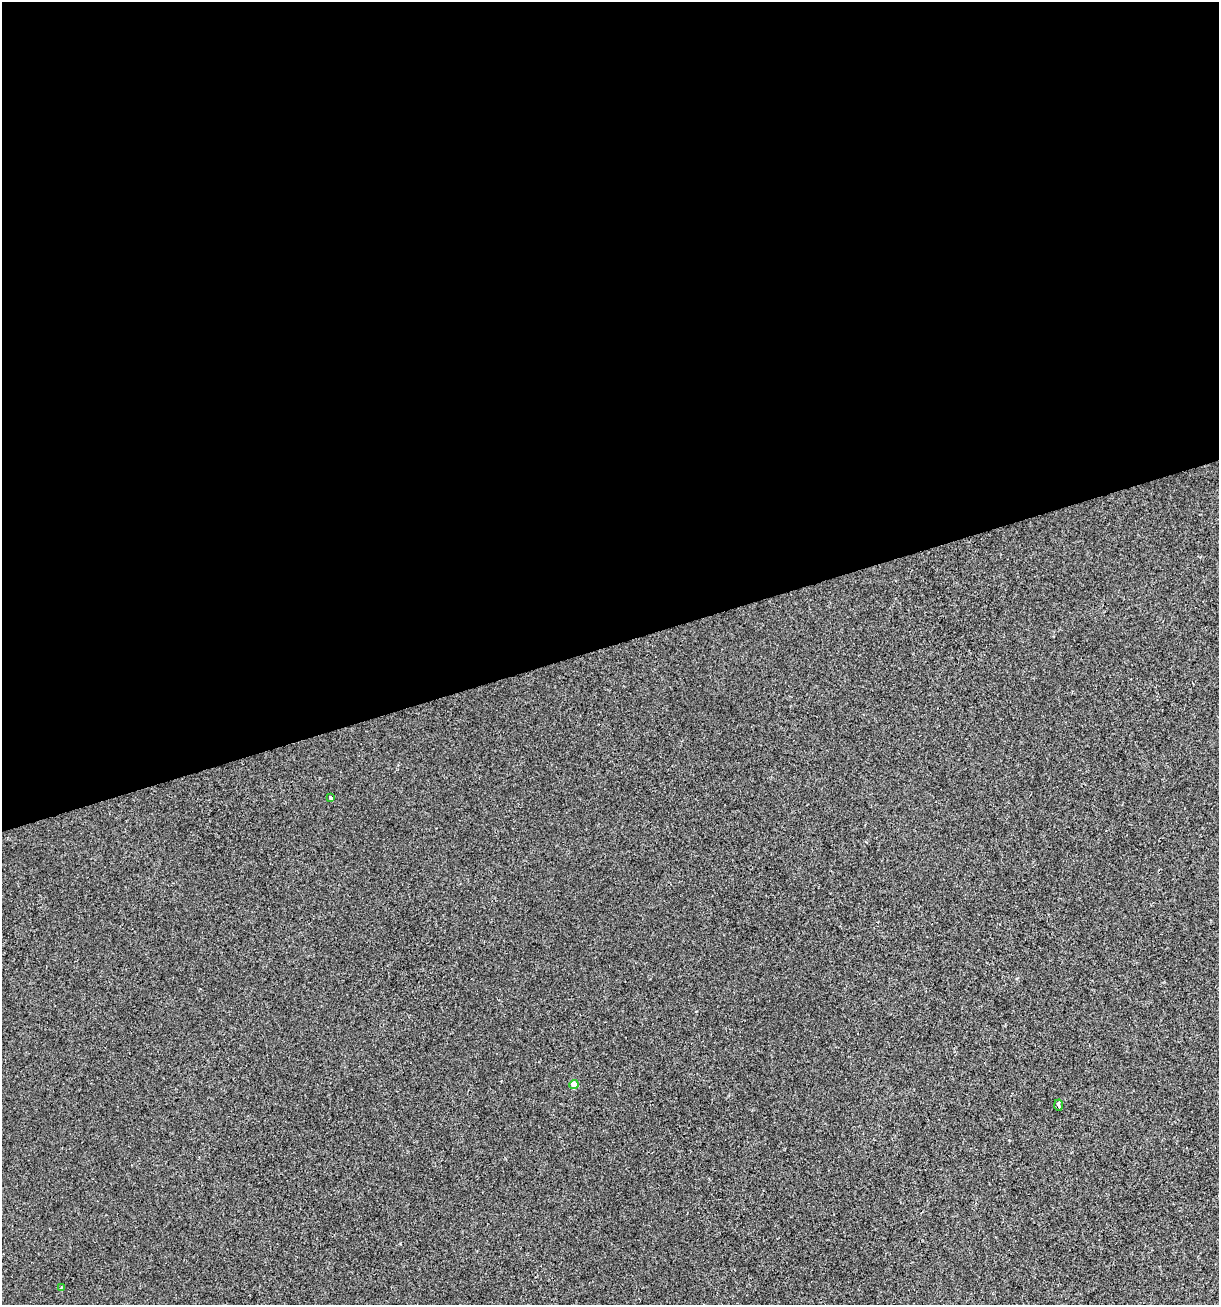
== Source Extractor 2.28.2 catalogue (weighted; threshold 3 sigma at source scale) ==
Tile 2 of 4 x 4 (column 2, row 1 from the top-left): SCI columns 1318-2534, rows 3909-5211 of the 5017 x 5211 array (HDU 1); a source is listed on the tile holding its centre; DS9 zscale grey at full resolution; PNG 1221 x 1307 px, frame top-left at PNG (2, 2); each listed source drawn as its Kron ellipse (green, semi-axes under 4 px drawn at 4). Shown black and unused: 49% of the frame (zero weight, under 2 of 3 exposures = <1% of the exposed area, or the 3 px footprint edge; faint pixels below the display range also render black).
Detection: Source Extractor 2.28.2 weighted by HDU 2 'WHT'; one run over the whole footprint, this tile lists its part. Background -6.11e-04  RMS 0.0042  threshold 0.0187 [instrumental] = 3 sigma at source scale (4.5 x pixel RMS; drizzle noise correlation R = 1.50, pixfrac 1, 0.0396/0.0396 arcsec/px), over >= 5 px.
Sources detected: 4; all 4 listed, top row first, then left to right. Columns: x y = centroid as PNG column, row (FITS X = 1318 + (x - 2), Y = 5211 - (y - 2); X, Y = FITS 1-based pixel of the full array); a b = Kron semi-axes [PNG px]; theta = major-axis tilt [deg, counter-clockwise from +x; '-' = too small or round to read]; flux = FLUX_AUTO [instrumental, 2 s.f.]
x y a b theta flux
331 798 4 3 - 2.8
574 1084 5 4 - 6
1058 1105 5 3 - 3.1
61 1287 3 3 - 0.68
Overlapping masked pixels (flux is a lower limit): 1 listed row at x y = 1058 1105